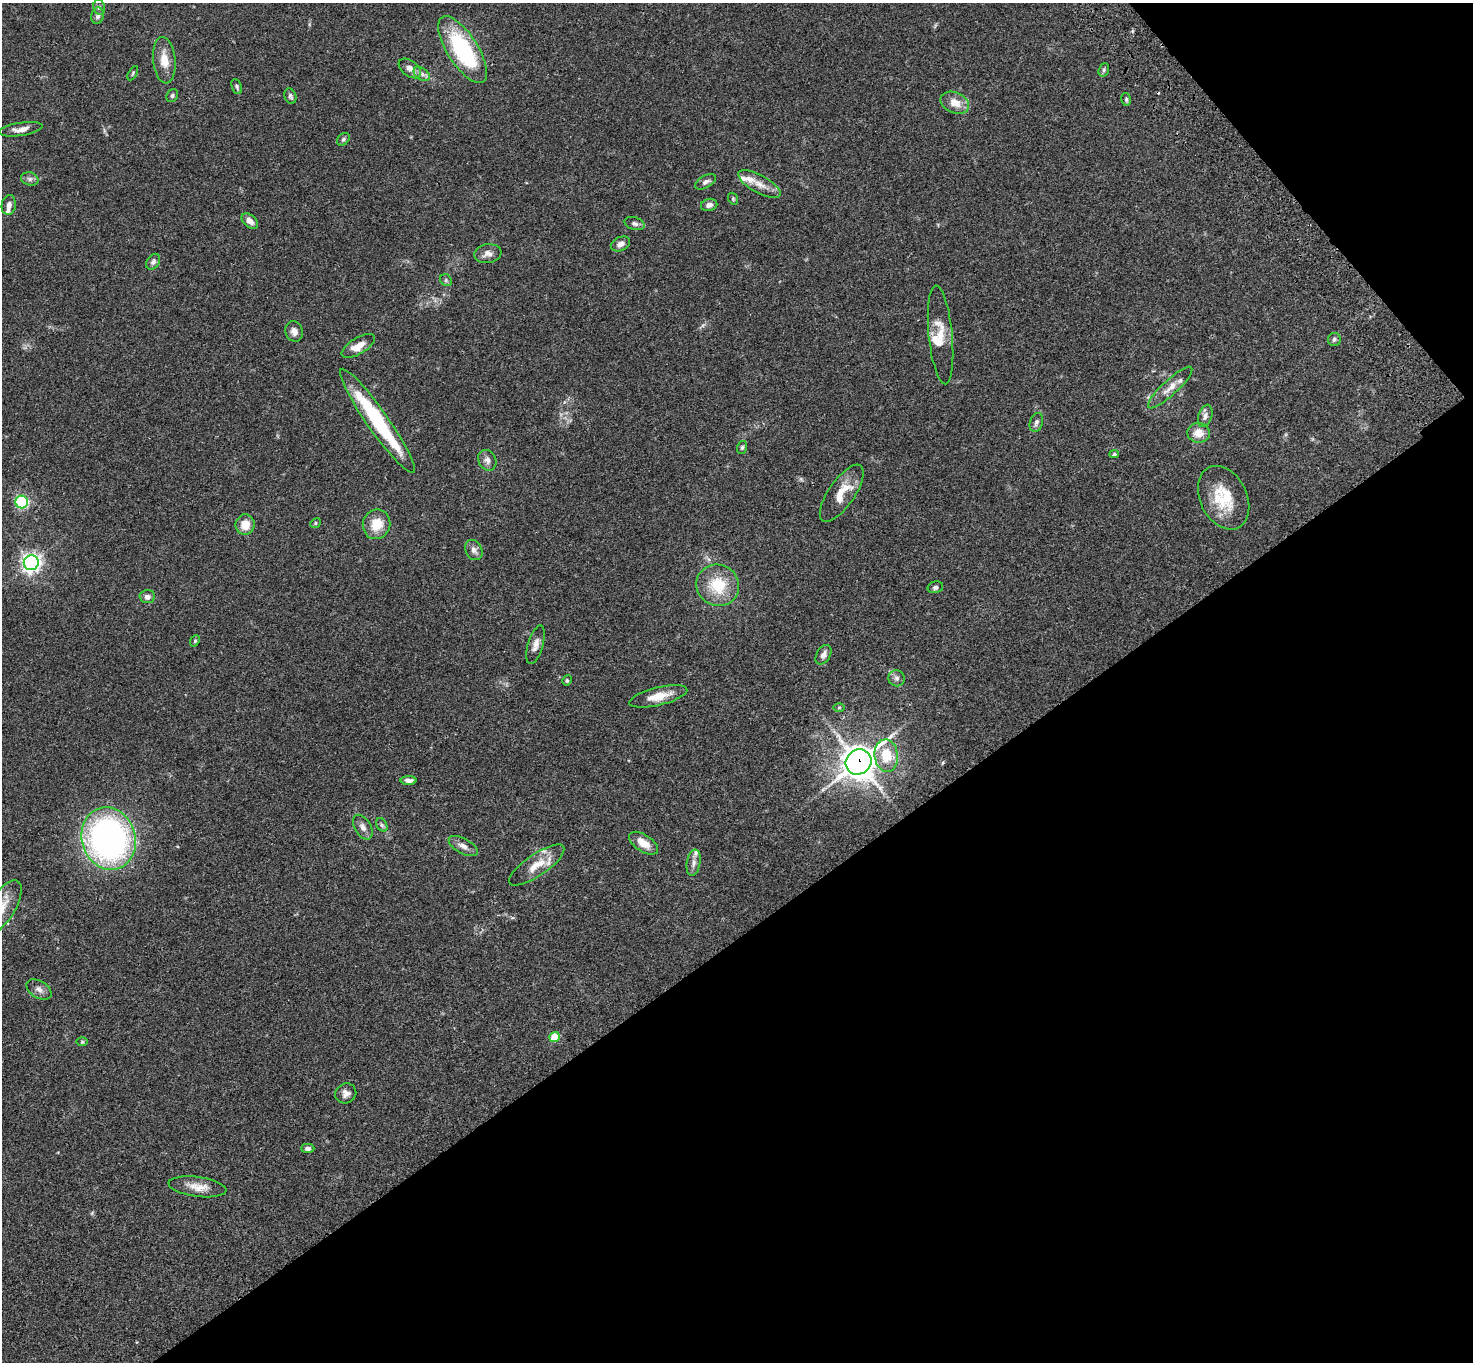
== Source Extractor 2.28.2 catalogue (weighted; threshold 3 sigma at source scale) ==
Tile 12 of 4 x 4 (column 4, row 3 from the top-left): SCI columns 4520-5990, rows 1741-3100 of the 6094 x 6064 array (HDU 1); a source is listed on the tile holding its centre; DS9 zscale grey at full resolution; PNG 1475 x 1364 px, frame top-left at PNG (2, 3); each listed source drawn as its Kron ellipse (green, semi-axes under 4 px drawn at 4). Shown black and unused: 35% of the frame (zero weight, under 3 of 4 exposures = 6% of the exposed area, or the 3 px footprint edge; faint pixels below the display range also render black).
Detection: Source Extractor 2.28.2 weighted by HDU 2 'WHT'; one run over the whole footprint, this tile lists its part. Background 0.0621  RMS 0.0055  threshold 0.0245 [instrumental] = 3 sigma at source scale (4.5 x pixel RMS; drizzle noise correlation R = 1.50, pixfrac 1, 0.05/0.05 arcsec/px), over >= 5 px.
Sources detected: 82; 1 cosmic-ray / hot-pixel residue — neither listed nor drawn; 7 inside a brighter listed object's ellipse — not listed separately; the other 74 listed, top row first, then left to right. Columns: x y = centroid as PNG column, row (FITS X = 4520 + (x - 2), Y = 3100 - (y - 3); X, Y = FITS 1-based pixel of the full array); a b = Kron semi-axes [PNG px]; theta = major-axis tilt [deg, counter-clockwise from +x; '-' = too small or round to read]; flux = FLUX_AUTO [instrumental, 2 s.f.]
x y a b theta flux
99 7 7 6 - 1.3
98 16 8 6 77 1.8
463 50 38 15 -57 56
164 60 23 11 -84 7.8
410 68 13 7 -37 3.2
1104 70 7 5 70 0.99
133 73 8 3 61 0.68
422 74 9 6 -36 1.9
237 86 8 5 -69 1
172 96 7 5 61 1
290 96 8 5 -69 1.2
1126 99 6 5 - 0.86
955 103 15 10 -23 6.2
21 129 22 6 9 4.1
343 139 7 5 46 1.1
30 179 9 6 -15 1.6
706 182 11 6 30 1.9
759 184 24 9 -29 6.2
733 199 6 4 -70 0.67
9 205 10 7 81 2.5
709 205 8 6 12 2.2
250 221 9 6 -41 3.2
635 224 10 6 -16 1.7
620 244 10 6 23 2.5
488 254 14 9 8 3.1
153 262 8 6 55 1.7
446 280 6 5 - 0.92
294 331 10 8 -70 3.1
940 335 49 12 -84 10
1334 339 6 6 - 1.2
358 346 19 8 31 5.7
1170 388 29 7 43 5.7
1205 416 11 6 73 2.3
377 421 63 10 -55 45
1036 422 10 6 72 1.8
1198 433 11 10 - 6
742 447 6 5 - 0.97
1114 454 5 4 - 0.8
487 460 11 8 -63 2.4
842 493 33 13 55 11
1224 498 33 23 -63 20
22 502 6 6 - 69
315 523 5 4 - 0.77
376 524 15 13 71 9.8
245 525 10 9 - 7.5
474 550 10 8 -62 2.7
31 563 7 7 - 210
718 585 22 20 -29 18
935 587 8 5 13 1.3
147 597 8 6 -3 2.5
195 641 6 4 67 0.72
536 645 20 7 73 3.6
823 655 11 7 60 2.9
897 678 8 8 - 1.8
567 680 5 4 - 0.77
658 696 30 9 14 7.9
839 707 6 4 1 0.66
886 756 16 11 -83 15
858 762 13 12 - 810
409 780 8 4 -1 2
382 825 7 5 -61 1.2
363 827 13 8 -59 2.8
109 838 32 26 -73 190
644 843 16 8 -34 6.8
463 846 16 7 -28 3.2
694 863 13 6 80 2.7
537 865 32 11 34 9.2
2 907 30 13 58 9.4
39 989 14 8 -32 2.9
554 1037 5 5 - 15
82 1042 6 4 -1 0.66
346 1093 11 9 29 2.9
308 1148 6 4 0 1.5
197 1187 29 10 -8 6.7
Overlapping masked pixels (flux is a lower limit): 1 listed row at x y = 858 762
Isophote crosses this tile's border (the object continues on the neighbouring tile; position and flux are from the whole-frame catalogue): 1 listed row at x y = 2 907